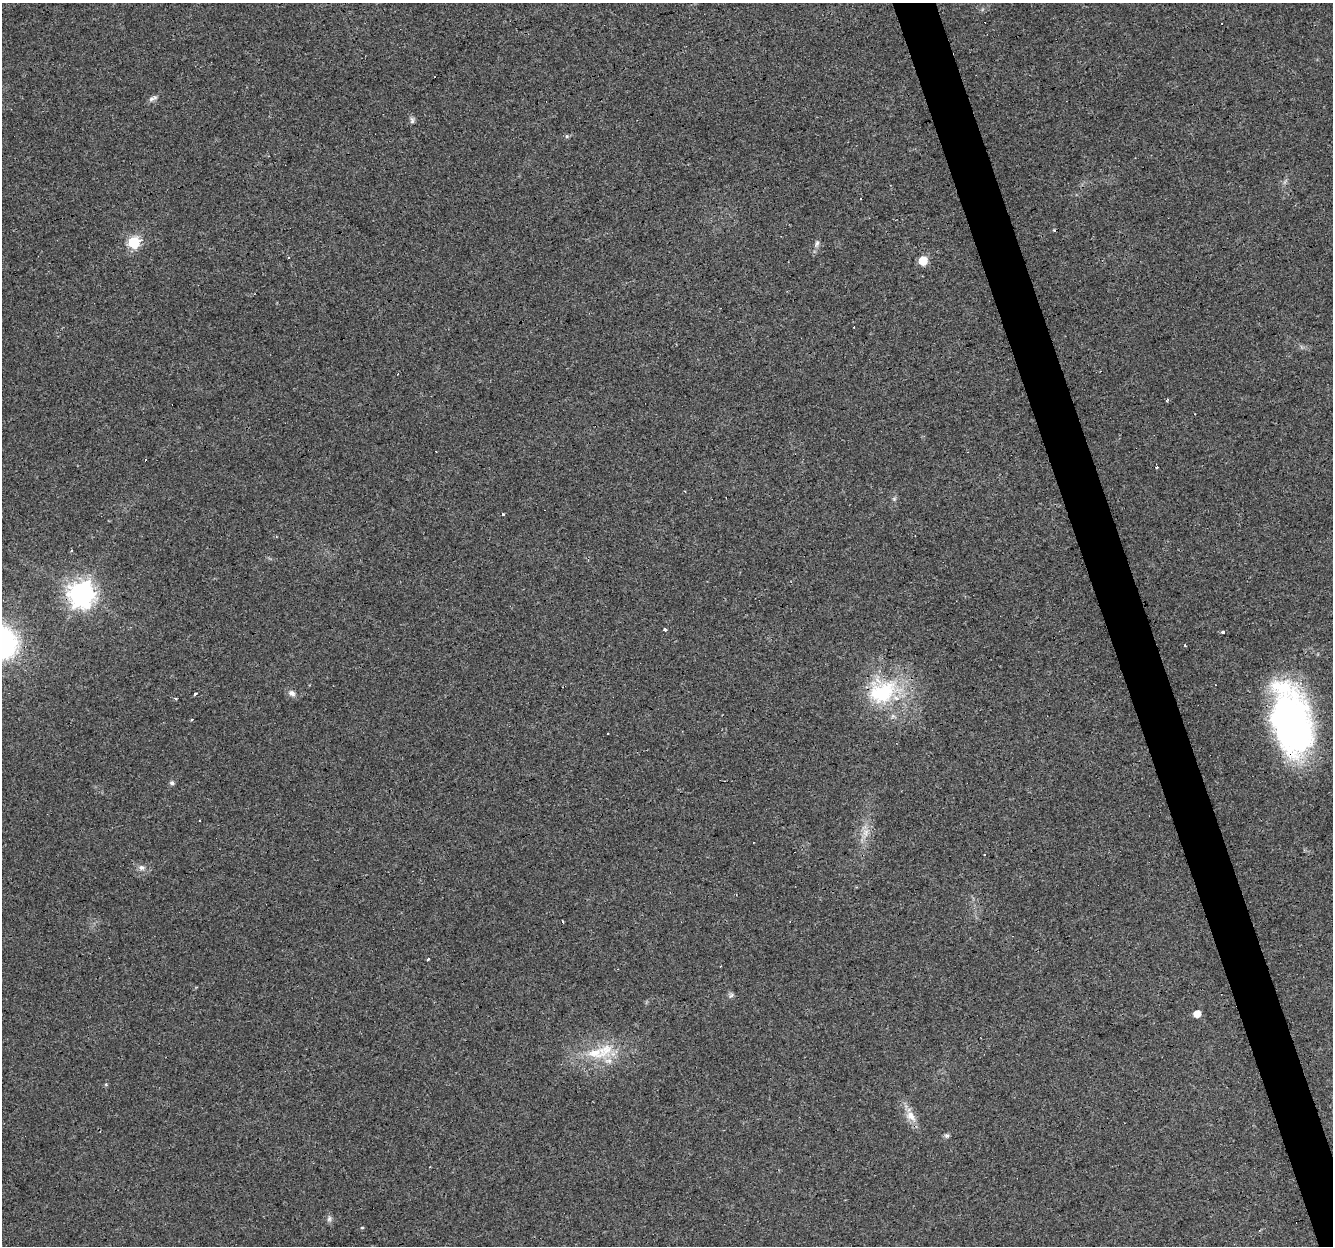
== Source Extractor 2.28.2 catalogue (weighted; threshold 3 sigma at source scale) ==
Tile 6 of 4 x 4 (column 2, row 2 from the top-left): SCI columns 1333-2663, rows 2547-3790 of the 5326 x 5145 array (HDU 1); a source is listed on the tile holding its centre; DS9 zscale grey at full resolution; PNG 1335 x 1248 px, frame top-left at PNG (2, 3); no overlay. Shown black and unused: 3% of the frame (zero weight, under 3 of 4 exposures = <1% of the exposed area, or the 3 px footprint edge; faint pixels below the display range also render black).
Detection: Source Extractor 2.28.2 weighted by HDU 2 'WHT'; one run over the whole footprint, this tile lists its part. Background 0.0435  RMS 0.0038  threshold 0.0171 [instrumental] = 3 sigma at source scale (4.5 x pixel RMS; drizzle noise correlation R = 1.50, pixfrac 1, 0.0396/0.0396 arcsec/px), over >= 5 px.
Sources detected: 47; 1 inside a brighter object's white glare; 9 cosmic-ray / hot-pixel residue — not listed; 3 inside a brighter listed object's ellipse — not listed separately; the other 34 listed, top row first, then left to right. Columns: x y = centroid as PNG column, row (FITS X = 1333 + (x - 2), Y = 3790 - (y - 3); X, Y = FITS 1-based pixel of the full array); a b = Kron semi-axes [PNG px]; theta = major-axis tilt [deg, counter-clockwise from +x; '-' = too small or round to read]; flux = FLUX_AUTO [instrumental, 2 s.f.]
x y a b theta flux
153 98 13 6 23 1.4
412 121 8 6 -90 0.97
567 136 6 5 - 0.59
134 242 6 6 - 35
817 243 8 5 78 1.1
923 261 6 5 - 11
1166 401 5 3 - 0.46
1157 467 3 3 - 1.8
685 491 2 2 - 0.35
894 499 6 5 - 0.65
503 514 3 3 - 0.48
71 550 3 3 - 0.9
81 594 9 9 - 360
665 629 4 3 - 0.9
1223 632 3 3 - 1.9
1185 645 3 2 - 0.44
292 693 11 7 -33 1.6
882 693 42 25 20 29
195 694 3 3 - 16
192 719 3 3 - 0.66
1289 722 80 40 -80 120
608 734 3 2 - 0.4
172 783 6 6 - 0.78
865 833 11 7 -81 2.6
141 868 8 7 - 1.5
563 922 3 3 - 0.88
428 959 3 3 - 3.9
731 995 8 5 53 0.83
1197 1014 5 5 - 5.3
605 1050 27 19 37 12
911 1116 18 10 -49 4.3
947 1135 7 6 - 0.84
329 1219 8 6 75 1.1
362 1228 5 3 - 0.34
Overlapping masked pixels (flux is a lower limit): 1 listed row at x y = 1289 722